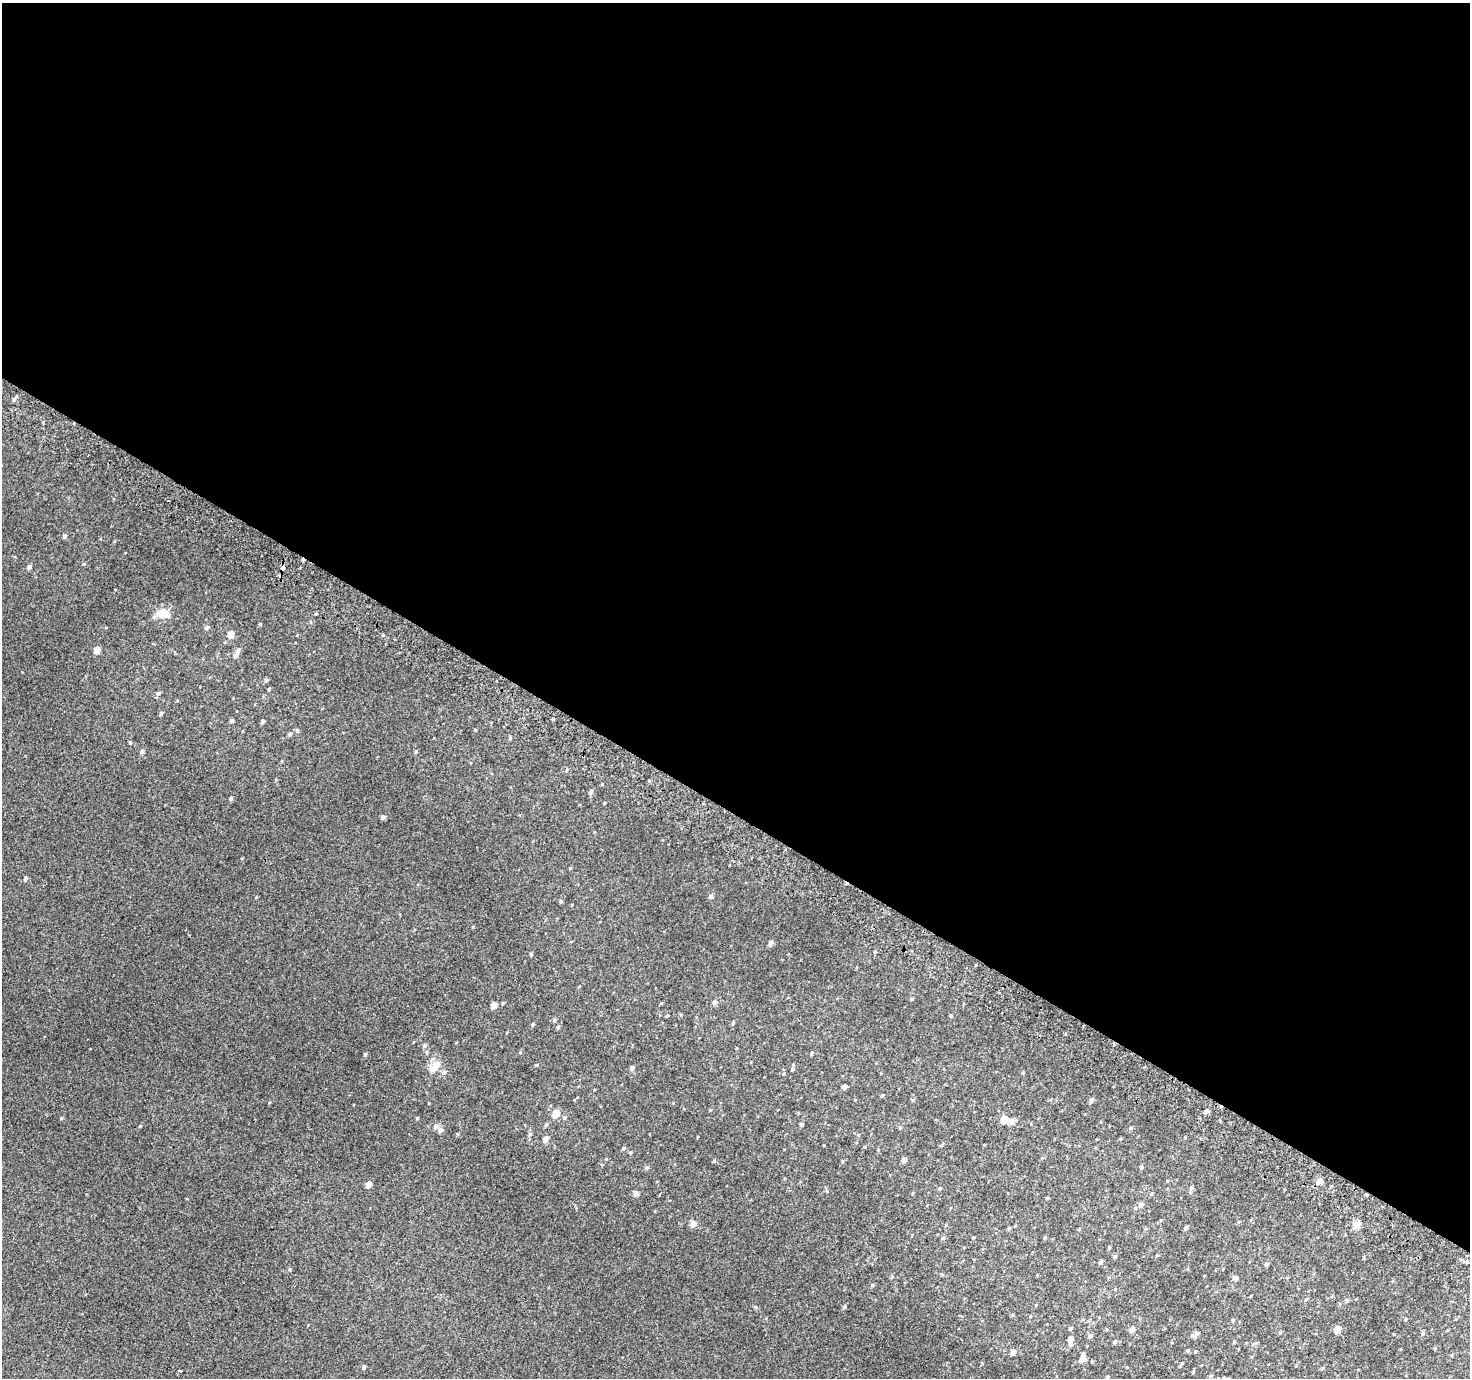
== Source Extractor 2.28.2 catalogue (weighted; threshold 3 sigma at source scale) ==
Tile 3 of 4 x 4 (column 3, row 1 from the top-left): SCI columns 2968-4435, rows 4421-5796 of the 5928 x 6022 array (HDU 1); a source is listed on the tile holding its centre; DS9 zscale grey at full resolution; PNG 1472 x 1380 px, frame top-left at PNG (2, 3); no overlay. Shown black and unused: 59% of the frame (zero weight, under 2 of 3 exposures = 2% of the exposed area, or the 3 px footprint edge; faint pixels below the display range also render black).
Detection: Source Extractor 2.28.2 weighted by HDU 2 'WHT'; one run over the whole footprint, this tile lists its part. Background 0.0024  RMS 0.0069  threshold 0.0312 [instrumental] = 3 sigma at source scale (4.5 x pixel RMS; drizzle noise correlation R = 1.50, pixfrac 1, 0.0396/0.0396 arcsec/px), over >= 5 px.
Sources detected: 138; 2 cosmic-ray / hot-pixel residue — not listed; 2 inside a brighter listed object's ellipse — not listed separately; the other 134 listed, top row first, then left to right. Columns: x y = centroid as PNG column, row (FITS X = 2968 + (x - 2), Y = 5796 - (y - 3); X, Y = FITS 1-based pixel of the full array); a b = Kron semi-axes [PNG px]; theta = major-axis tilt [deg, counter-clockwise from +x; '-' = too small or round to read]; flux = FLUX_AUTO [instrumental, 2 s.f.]
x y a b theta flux
14 399 6 4 72 1
64 536 5 4 - 1.5
84 564 4 4 - 0.69
29 567 5 4 - 2
282 567 4 3 - 3.2
316 613 3 3 - 3.9
163 614 17 12 -11 7.2
260 624 4 4 - 0.62
207 627 6 5 - 1.4
231 634 5 4 - 7.7
383 635 4 4 - 0.78
97 650 5 4 - 6.7
238 651 8 6 74 2.9
266 680 5 4 - 1.2
269 689 4 3 - 0.72
158 693 6 5 - 1.4
161 713 5 4 - 1.1
553 719 4 3 - 0.64
232 721 5 4 - 1.2
263 721 4 4 - 1.4
297 731 5 4 - 1.5
290 734 5 5 - 1.4
130 743 4 3 - 0.71
142 751 5 4 - 1.5
591 792 8 4 63 1.4
231 798 4 4 - 1.2
604 803 4 3 - 0.56
383 817 4 4 - 2.3
669 844 3 2 - 0.66
25 878 5 4 - 1.6
711 896 5 5 - 1.7
561 901 4 4 - 1
771 943 4 4 - 2.9
531 955 4 4 - 0.69
911 999 4 4 - 0.69
714 1002 5 5 - 1.8
503 1003 4 3 - 0.69
661 1003 4 3 - 0.55
494 1005 5 4 - 4.8
666 1016 5 3 - 0.58
951 1016 4 4 - 0.79
554 1020 5 5 - 1.1
733 1023 6 4 67 0.78
532 1024 5 4 - 0.89
558 1027 4 4 - 1.2
424 1045 5 5 - 1.3
520 1052 4 4 - 0.71
811 1053 4 3 - 0.88
365 1054 5 4 - 1
632 1068 4 4 - 2.6
433 1069 11 9 41 4.7
792 1069 5 4 - 0.99
444 1072 6 5 - 1.5
1023 1072 4 4 - 0.66
845 1087 4 4 - 2.4
882 1095 5 3 - 0.69
1091 1100 5 4 - 2.1
710 1110 4 4 - 0.5
1206 1111 5 4 - 2.2
556 1113 5 4 - 10
61 1118 4 4 - 0.57
417 1118 4 3 - 0.6
564 1118 5 4 - 0.9
1004 1119 5 4 - 11
1011 1121 6 5 - 3.1
546 1124 5 3 - 0.76
801 1124 4 3 - 1.5
140 1126 4 4 - 0.62
436 1126 6 5 - 2.3
900 1127 5 3 - 0.66
1130 1128 5 4 - 0.97
441 1130 5 5 - 2.7
529 1134 6 5 - 1.1
1185 1137 4 3 - 0.47
545 1139 5 4 - 4.2
941 1145 5 3 - 0.57
623 1148 5 4 - 0.81
878 1150 4 4 - 0.56
630 1152 5 4 - 0.77
904 1160 5 4 - 2.7
714 1161 5 4 - 0.72
842 1161 5 3 - 0.61
1141 1167 5 4 - 1
646 1168 5 5 - 1.3
1319 1181 6 5 - 4.5
368 1184 5 4 - 4.8
939 1188 4 4 - 1
1192 1188 6 5 - 1.5
636 1193 6 5 - 1.7
1151 1194 5 4 - 1
1047 1198 3 3 - 0.9
1141 1205 6 5 - 2.2
1135 1208 5 4 - 0.82
693 1224 8 7 - 2.5
1357 1224 10 8 72 3.5
1015 1226 4 3 - 0.57
1186 1228 4 4 - 1.3
1009 1229 5 4 - 0.99
973 1237 4 3 - 0.51
1045 1237 4 4 - 0.68
943 1238 5 4 - 0.99
1109 1247 4 4 - 0.7
1115 1257 5 4 - 1.1
1101 1262 5 4 - 1.3
1467 1262 6 4 -6 1.2
1266 1264 5 4 - 1.2
290 1269 5 4 - 0.69
892 1277 5 3 - 0.62
1235 1278 6 5 - 2
872 1285 5 4 - 0.79
1306 1299 5 4 - 0.83
1347 1300 5 4 - 0.85
845 1306 5 3 - 0.75
755 1307 5 3 - 0.62
1030 1316 4 4 - 0.54
1405 1319 4 3 - 0.66
1233 1320 5 4 - 0.81
1070 1328 4 4 - 1.3
1132 1329 5 5 - 3.8
1337 1329 5 4 - 6.9
1423 1333 5 4 - 0.96
1193 1335 9 5 -16 1.8
1090 1336 5 5 - 1.3
1070 1340 9 5 84 4
1115 1342 5 4 - 1.6
1435 1348 5 4 - 0.67
1196 1351 4 3 - 0.61
1013 1352 5 4 - 3.8
1083 1358 8 5 80 6
1182 1363 4 3 - 0.71
364 1367 5 4 - 1.2
180 1371 4 3 - 4.5
1107 1376 4 4 - 0.72
1210 1376 5 4 - 1.2
Overlapping masked pixels (flux is a lower limit): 1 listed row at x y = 282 567
Unlisted compact peaks at least as high as the median listed source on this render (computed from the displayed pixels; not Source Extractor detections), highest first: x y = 536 1065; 242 858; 473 927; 475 730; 416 751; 673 1103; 827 1191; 457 1134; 606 1159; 510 738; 256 897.